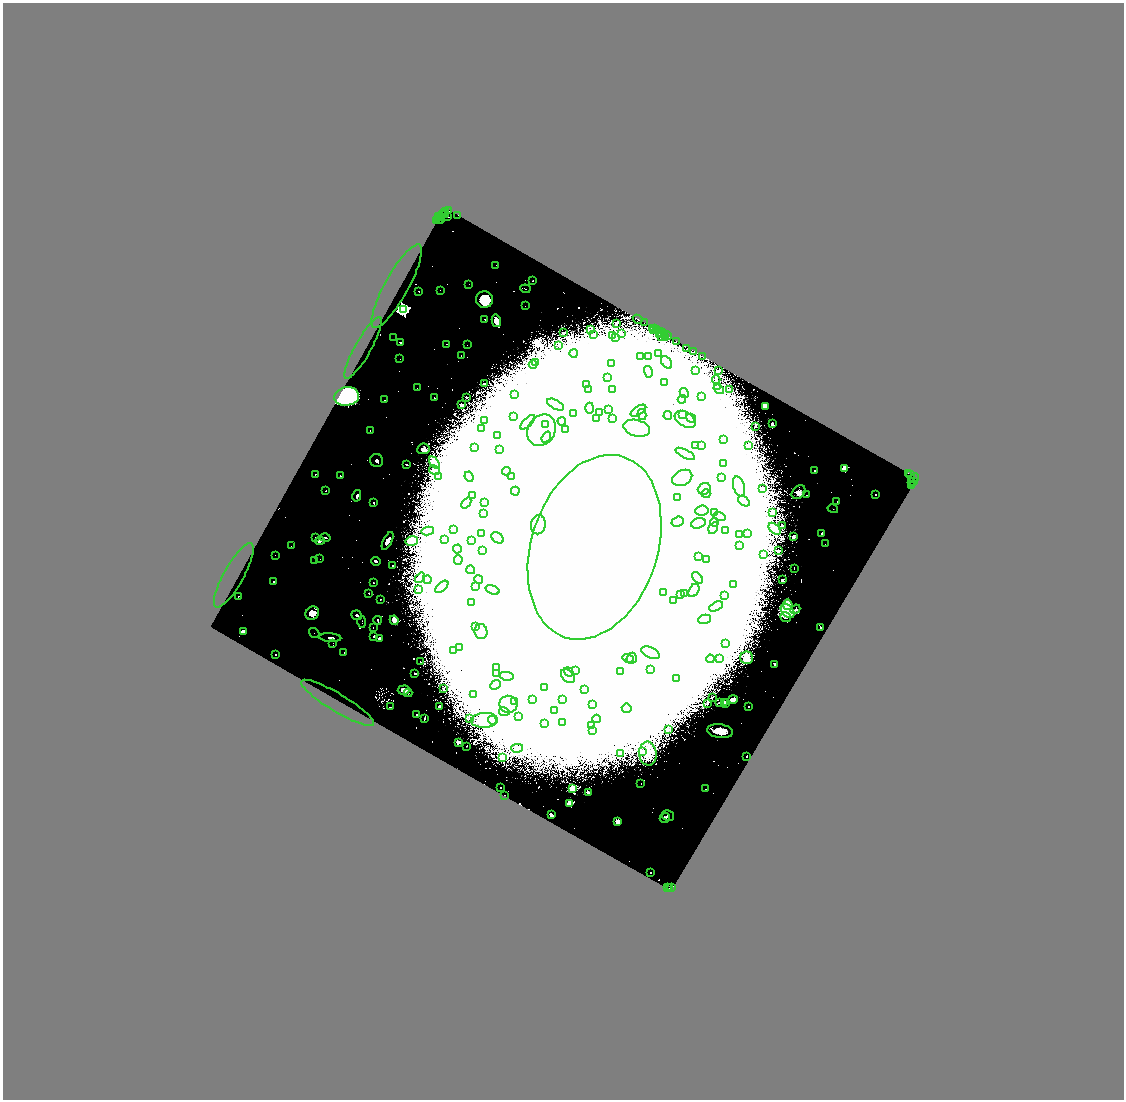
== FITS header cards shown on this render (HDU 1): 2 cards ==
NAXIS1  =                 2243
NAXIS2  =                 2195

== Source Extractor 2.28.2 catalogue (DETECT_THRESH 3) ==
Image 2243 x 2195 px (HDU 1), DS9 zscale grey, zoomed out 1/2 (1 PNG px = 2 x 2 image px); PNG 1126 x 1102 px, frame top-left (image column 2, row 2194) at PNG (3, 3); each listed source drawn as its Kron ellipse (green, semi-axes under 4 px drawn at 4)
Background 2.16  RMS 0.1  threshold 0.313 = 3 sigma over >= 5 px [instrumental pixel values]
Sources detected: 381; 46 cannot appear on this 1/2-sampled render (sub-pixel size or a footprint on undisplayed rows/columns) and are neither listed nor drawn; the other 335 listed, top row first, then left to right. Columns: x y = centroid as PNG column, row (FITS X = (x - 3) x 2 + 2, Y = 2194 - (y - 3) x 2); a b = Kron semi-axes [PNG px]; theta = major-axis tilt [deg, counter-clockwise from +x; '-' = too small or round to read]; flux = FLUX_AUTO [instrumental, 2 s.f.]
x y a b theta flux
448 210 2 2 - 9.6e+01
446 211 3 1 - 3.7e+01
445 213 2 1 - 3.5e+01
446 214 3 1 - 2.1e+02
442 215 2 1 - 4.9e+01
458 215 2 1 - 1.5e+02
439 217 2 2 - 6.8e+01
441 217 3 1 - 2.8e+02
448 217 4 2 - 2.6e+02
441 219 2 1 - 1.6e+01
437 220 2 1 - 3.8e+01
439 220 2 1 - 1.8e+02
496 265 2 2 - 6.2e+00
533 280 2 1 - 1.1e+01
469 284 4 3 - 1.4e+01
397 286 47 12 61 5.7e+02
525 289 5 1 - 1.1e+01
440 290 3 2 - 7.7e+00
419 291 2 2 - 1.5e+01
484 300 8 8 - 9.0e+02
525 306 2 2 - 8.9e+00
403 310 4 4 - 1.2e+04
484 319 3 3 - 1.1e+01
638 319 5 2 - 3.9e+02
496 321 6 4 -77 2.2e+02
616 323 2 2 - 2.2e+01
644 323 2 1 - 1.2e+02
652 328 2 1 - 2.3e+02
654 328 2 1 - 1.4e+02
590 330 2 2 - 1.5e+01
654 330 2 1 - 1.6e+02
656 330 3 2 - 4.7e+02
563 333 2 2 - 7.6e+00
659 333 2 1 - 1.2e+02
661 333 4 2 - 9.6e+02
593 334 2 1 - 1.3e+01
622 334 2 2 - 2.2e+01
665 334 2 1 - 1.1e+02
613 335 3 2 - 3.7e+02
661 336 2 1 - 1.2e+02
667 336 5 1 - 5.6e+02
666 337 3 2 - 2.8e+02
394 338 4 1 - 6.8e+00
616 338 3 2 - 6.7e+02
676 341 2 1 - 1.7e+02
400 343 3 2 - 3.8e+01
446 344 2 2 - 1.5e+01
467 345 2 2 - 1.2e+01
558 345 2 1 - 9.8e+00
363 348 35 8 61 2.8e+02
687 348 2 2 - 4.9e+02
694 351 2 1 - 2.8e+02
574 353 4 3 - 2.4e+01
658 354 3 2 - 1.2e+01
461 356 2 2 - 6.6e+00
640 356 2 1 - 6.0e+00
703 356 3 1 - 4.8e+01
649 357 2 2 - 7.5e+00
400 359 2 2 - 6.5e+00
667 362 7 4 -52 6.1e+01
535 363 3 3 - 6.5e+01
612 364 2 2 - 3.1e+01
533 365 4 3 - 1.7e+01
696 371 3 2 - 1.1e+01
718 371 4 2 - 1.4e+01
648 372 6 3 -75 3.1e+01
608 378 3 2 - 2.0e+01
716 379 4 3 - 1.9e+01
665 382 2 2 - 1.5e+01
484 384 3 2 - 9.0e+00
587 384 2 2 - 7.3e+00
718 387 3 3 - 2.3e+01
417 388 3 2 - 8.3e+00
613 389 2 2 - 8.1e+00
719 389 6 3 -36 3.3e+01
589 390 2 2 - 5.5e+00
729 390 4 3 - 3.6e+01
684 393 5 4 - 3.4e+01
515 394 2 2 - 2.5e+01
347 396 12 9 8 4.4e+03
466 397 2 2 - 7.8e+00
702 397 3 3 - 2.8e+01
434 398 2 2 - 8.8e+00
682 399 4 3 - 2.9e+01
385 400 2 2 - 8.2e+00
462 405 2 2 - 1.1e+02
556 405 9 4 -28 1.0e+02
765 406 4 3 - 5.9e+01
590 408 5 3 - 6.5e+01
609 410 2 2 - 1.7e+01
638 411 9 4 32 1.3e+02
600 412 3 3 - 1.6e+01
574 413 2 2 - 2.8e+01
642 414 5 3 - 3.8e+01
682 414 3 3 - 1.9e+01
513 416 3 2 - 1.5e+01
668 416 4 3 - 3.6e+01
612 418 2 1 - 6.9e+00
691 418 5 3 - 3.1e+01
597 419 3 2 - 3.9e+01
685 419 11 7 -32 1.6e+02
485 420 3 2 - 1.2e+01
562 421 4 3 - 1.9e+01
528 422 9 4 44 8.4e+01
772 423 3 2 - 1.4e+01
545 424 3 3 - 9.1e+02
755 427 2 1 - 8.6e+00
481 428 2 2 - 1.2e+01
637 428 13 8 -14 1.8e+02
542 430 16 13 56 5.2e+02
566 430 4 3 - 3.2e+01
370 431 2 2 - 9.5e+00
498 436 3 2 - 1.1e+01
546 437 6 4 53 6.6e+01
723 440 2 2 - 8.6e+00
701 445 2 1 - 9.7e+00
696 446 4 4 - 3.6e+01
748 446 2 2 - 1.0e+01
475 448 2 2 - 9.5e+00
423 449 6 5 - 4.7e+01
500 450 3 3 - 1.8e+01
685 454 10 4 -27 8.5e+01
377 460 6 6 - 8.2e+01
435 463 7 4 -51 1.5e+02
407 464 4 3 - 1.7e+01
724 464 2 2 - 3.6e+01
844 468 3 3 - 1.1e+03
434 470 5 3 - 7.2e+01
815 470 2 2 - 2.9e+01
506 471 4 4 - 3.3e+01
908 473 2 1 - 7.0e+02
315 474 2 2 - 2.8e+01
911 475 4 2 - 1.4e+02
340 476 2 2 - 1.9e+01
439 476 2 2 - 1.1e+01
469 477 5 3 - 3.4e+01
511 477 3 3 - 2.4e+01
722 477 3 3 - 1.8e+01
682 478 10 7 26 2.2e+02
914 478 5 3 - 3.3e+02
914 481 3 2 - 3.3e+02
912 482 3 2 - 3.6e+02
912 485 4 1 - 1.1e+02
739 487 10 5 -73 1.1e+02
762 488 2 1 - 5.8e+00
704 489 6 5 - 7.2e+01
326 491 4 3 - 2.8e+01
515 491 4 3 - 4.8e+01
799 492 8 5 45 6.7e+01
706 494 4 4 - 3.9e+01
875 494 2 2 - 3.8e+01
806 495 2 2 - 5.9e+00
357 496 6 3 75 4.7e+01
472 496 3 2 - 1.9e+01
678 498 2 2 - 3.7e+01
744 501 6 3 -38 2.4e+01
837 502 3 2 - 1.2e+01
374 503 2 2 - 2.3e+01
466 503 6 2 48 2.9e+01
484 503 3 3 - 3.9e+01
833 509 5 3 - 2.5e+01
702 510 7 5 8 8.8e+01
714 512 3 3 - 4.4e+01
772 512 4 2 - 1.2e+01
483 513 4 3 - 2.2e+01
719 516 6 4 -17 7.2e+01
678 522 6 5 - 7.1e+01
714 522 4 4 - 4.8e+01
698 523 7 5 19 1.1e+02
538 525 9 7 80 1.4e+02
783 526 3 3 - 2.0e+01
713 528 6 4 58 6.7e+01
454 529 3 3 - 2.1e+01
775 529 7 4 -45 1.6e+02
726 530 3 3 - 1.6e+01
428 531 6 3 12 6.1e+01
822 533 4 3 - 2.8e+01
481 534 3 2 - 4.3e+02
740 534 3 3 - 2.1e+01
748 534 2 2 - 1.1e+01
315 537 4 2 - 1.7e+01
793 537 3 3 - 4.1e+01
325 538 5 3 - 4.2e+01
497 538 7 5 -37 7.9e+01
444 539 2 2 - 8.4e+00
320 541 5 3 - 8.1e+01
388 541 10 3 63 1.2e+02
412 541 6 5 - 1.2e+02
471 541 4 3 - 4.2e+01
825 544 2 2 - 7.1e+00
739 545 3 2 - 1.3e+01
291 546 3 2 - 1.7e+01
594 547 95 63 72 1.1e+06
457 549 4 4 - 3.0e+01
483 550 4 4 - 3.2e+01
778 551 2 2 - 1.8e+01
275 555 3 2 - 8.3e+00
763 555 2 2 - 8.6e+00
699 556 4 3 - 3.2e+01
320 559 2 2 - 1.5e+01
707 559 4 3 - 2.6e+01
315 560 2 1 - 4.2e+00
458 560 5 3 - 3.5e+01
376 561 5 3 - 5.0e+01
393 566 2 2 - 1.7e+01
794 568 2 1 - 6.9e+00
471 570 4 4 - 5.3e+01
234 575 36 10 61 8.8e+02
420 578 6 2 52 1.8e+01
697 578 7 3 -51 3.6e+01
479 579 4 4 - 5.0e+01
427 580 4 4 - 3.0e+01
782 580 2 2 - 3.1e+01
274 582 2 2 - 1.7e+02
373 583 3 2 - 1.4e+01
734 585 2 2 - 1.3e+01
476 586 4 3 - 3.0e+01
442 587 8 4 41 6.0e+01
419 590 2 2 - 3.7e+01
493 590 7 4 -20 1.1e+02
694 590 7 5 58 6.2e+01
663 592 4 3 - 3.4e+01
369 593 2 2 - 3.3e+01
685 593 3 3 - 1.8e+01
680 594 2 2 - 3.4e+01
238 596 2 2 - 3.0e+01
725 596 3 2 - 1.1e+01
380 599 2 2 - 1.6e+01
674 601 2 2 - 3.3e+01
471 602 3 2 - 1.4e+01
788 605 5 4 - 3.6e+02
716 606 7 4 29 6.3e+01
795 609 5 4 - 3.3e+01
788 611 8 5 -47 6.3e+02
312 613 7 6 - 4.6e+02
357 615 5 4 - 6.1e+01
785 617 5 5 - 3.8e+01
705 619 7 4 14 4.7e+01
378 620 4 2 - 2.5e+01
394 620 5 4 - 1.1e+02
362 622 6 2 89 1.3e+01
476 626 3 2 - 1.4e+01
821 627 4 1 - 1.5e+01
373 628 2 1 - 8.4e+00
243 631 4 2 - 4.5e+01
481 631 7 6 - 1.4e+02
314 633 5 2 - 2.1e+01
374 636 3 3 - 1.8e+01
330 638 11 3 -4 8.7e+01
379 639 3 3 - 6.5e+01
333 643 3 3 - 1.1e+01
725 644 3 2 - 9.4e+00
460 647 3 2 - 1.5e+01
453 650 4 3 - 2.2e+01
344 653 2 2 - 1.6e+01
650 653 10 5 -25 1.4e+02
276 654 2 2 - 4.7e+01
628 658 5 4 - 5.9e+01
632 658 6 5 - 7.5e+01
747 658 6 6 - 7.9e+01
710 659 4 3 - 2.2e+01
719 659 2 2 - 2.6e+01
420 662 2 2 - 1.1e+01
775 664 3 2 - 3.0e+01
497 668 4 3 - 2.8e+01
575 670 3 3 - 7.8e+01
650 670 2 2 - 1.1e+01
621 671 3 3 - 2.7e+01
569 672 5 4 - 4.6e+01
497 673 4 3 - 2.9e+01
415 674 3 2 - 1.4e+01
507 676 7 4 -9 6.2e+01
568 676 8 5 -47 1.1e+02
677 678 3 3 - 3.5e+01
496 685 5 4 - 5.8e+01
544 688 3 3 - 2.3e+01
444 689 2 2 - 8.8e+00
584 689 3 3 - 3.6e+01
404 690 6 4 6 1.2e+02
408 693 4 3 - 1.7e+01
474 695 2 2 - 9.1e+00
712 697 2 2 - 7.7e+00
563 699 4 3 - 2.9e+01
733 699 5 3 - 1.6e+02
532 700 3 2 - 1.4e+01
514 702 3 3 - 4.2e+01
724 702 2 2 - 3.2e+01
337 703 42 9 -31 3.9e+02
719 703 3 2 - 1.0e+01
508 704 9 8 - 6.0e+02
593 704 3 3 - 1.8e+01
707 704 2 2 - 1.2e+01
726 704 3 2 - 1.2e+01
749 706 2 2 - 4.8e+01
391 707 2 1 - 5.7e+00
440 707 3 2 - 3.0e+01
627 708 5 5 - 4.7e+04
554 711 3 3 - 2.7e+01
504 712 5 4 - 4.4e+01
416 715 2 2 - 2.0e+01
518 717 3 3 - 1.5e+02
424 718 3 1 - 1.5e+01
469 719 2 2 - 7.6e+00
597 719 4 2 - 2.3e+01
485 720 13 7 4 2.4e+02
492 720 4 4 - 3.8e+01
563 722 4 4 - 2.6e+01
545 724 2 2 - 1.5e+01
591 726 2 2 - 9.7e+00
668 729 2 2 - 1.6e+01
593 730 2 2 - 2.7e+01
720 731 13 7 -7 3.3e+02
458 742 4 3 - 1.9e+01
467 746 2 1 - 1.2e+01
517 748 6 3 14 3.9e+01
642 751 3 3 - 2.2e+01
621 753 2 2 - 1.6e+01
648 754 12 8 -85 1.8e+02
747 756 2 1 - 1.0e+01
502 757 2 2 - 6.0e+02
641 784 2 1 - 9.6e+00
501 787 2 1 - 1.2e+01
573 789 3 2 - 9.3e+02
705 789 2 2 - 1.6e+01
588 793 3 2 - 3.3e+01
504 795 2 1 - 1.4e+01
570 803 2 2 - 6.8e+02
551 815 3 2 - 1.8e+01
668 816 6 5 - 6.4e+01
665 818 5 5 - 1.1e+02
617 822 3 3 - 1.4e+02
650 872 2 2 - 5.2e+01
672 887 2 1 - 2.2e+02
667 888 2 1 - 3.4e+02
669 888 2 1 - 2.1e+02
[46 sub-pixel or undisplayed-footprint detections neither listed nor drawn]